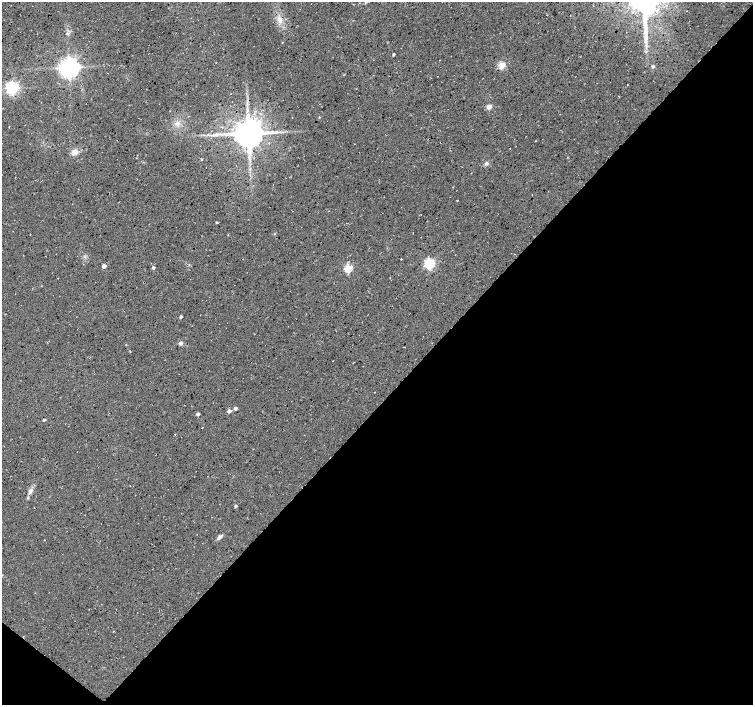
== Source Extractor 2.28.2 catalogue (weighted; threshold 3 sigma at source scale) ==
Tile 15 of 4 x 4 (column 3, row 4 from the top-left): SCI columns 3008-4508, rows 236-1640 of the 6008 x 6025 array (HDU 1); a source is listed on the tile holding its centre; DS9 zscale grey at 2 x 2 block average (1 PNG px = mean of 2 x 2 image px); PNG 755 x 707 px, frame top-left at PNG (2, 2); no overlay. Shown black and unused: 44% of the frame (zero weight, under 3 of 4 exposures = <1% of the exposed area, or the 3 px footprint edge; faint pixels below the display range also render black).
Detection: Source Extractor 2.28.2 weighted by HDU 2 'WHT'; one run over the whole footprint, this tile lists its part. Background 0.0552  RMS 0.0068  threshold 0.0305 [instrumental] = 3 sigma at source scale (4.5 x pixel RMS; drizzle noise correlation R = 1.50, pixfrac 1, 0.0396/0.0396 arcsec/px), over >= 5 px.
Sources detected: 33; all 33 listed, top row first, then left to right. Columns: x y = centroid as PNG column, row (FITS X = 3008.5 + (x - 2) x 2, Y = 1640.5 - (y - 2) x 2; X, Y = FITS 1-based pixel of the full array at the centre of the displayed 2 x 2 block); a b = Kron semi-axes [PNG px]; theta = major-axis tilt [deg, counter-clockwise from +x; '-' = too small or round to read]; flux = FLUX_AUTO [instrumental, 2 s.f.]
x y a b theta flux
280 20 7 6 - 8.7
646 41 6 4 -86 5.6
393 54 2 2 - 2.3
501 65 3 3 - 59
653 66 3 3 - 3.7
69 67 5 5 - 1300
12 88 4 4 - 380
247 107 3 2 - 1.6
489 107 3 3 - 25
319 117 3 2 - 0.95
177 123 6 5 - 6.9
248 133 7 7 - 3100
211 135 3 2 - 1.5
75 152 7 6 - 11
201 159 2 2 - 1.3
486 163 7 4 26 3.5
216 222 3 2 - 1.5
228 235 2 2 - 0.93
401 259 2 2 - 1.1
429 264 4 4 - 190
104 266 3 3 - 10
153 268 3 3 - 3.9
348 268 3 3 - 78
181 317 2 2 - 3.2
181 343 5 5 - 3.4
235 408 3 2 - 5.3
229 411 3 3 - 7
198 414 3 2 - 4.6
44 420 2 2 - 2.9
30 491 8 5 62 6.3
235 506 3 3 - 2.7
220 537 6 4 42 5.6
44 540 2 2 - 0.83
Diffuse or blended objects may show on this block-average render without a row.